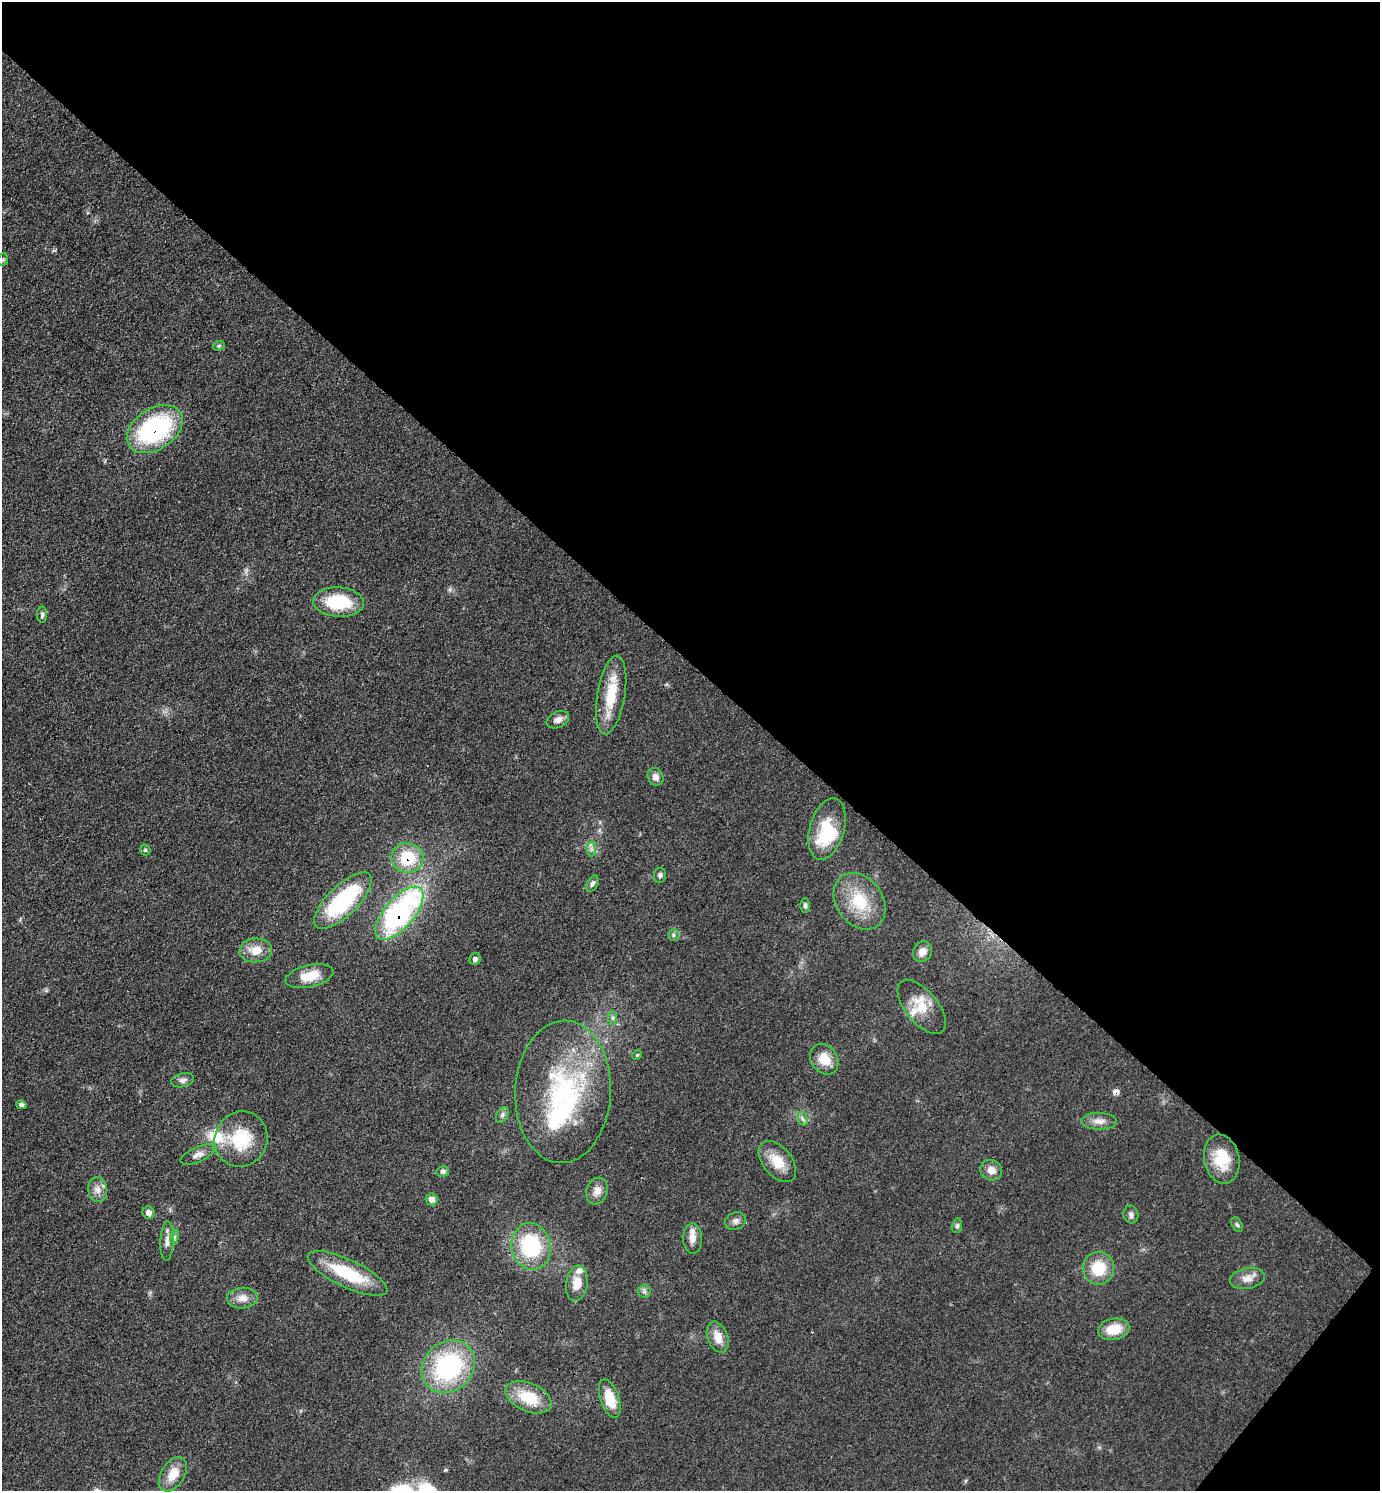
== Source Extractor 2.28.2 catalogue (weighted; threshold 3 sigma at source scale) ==
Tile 8 of 4 x 4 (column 4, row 2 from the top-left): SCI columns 4432-5809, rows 2982-4470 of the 5965 x 5962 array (HDU 1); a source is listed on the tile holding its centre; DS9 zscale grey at full resolution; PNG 1382 x 1493 px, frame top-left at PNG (2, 2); each listed source drawn as its Kron ellipse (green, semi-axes under 4 px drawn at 4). Shown black and unused: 45% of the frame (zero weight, under 3 of 4 exposures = <1% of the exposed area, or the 3 px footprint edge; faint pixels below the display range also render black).
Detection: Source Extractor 2.28.2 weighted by HDU 2 'WHT'; one run over the whole footprint, this tile lists its part. Background 0.0772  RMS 0.0065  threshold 0.0295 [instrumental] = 3 sigma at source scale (4.5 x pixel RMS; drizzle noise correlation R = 1.50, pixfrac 1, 0.05/0.05 arcsec/px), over >= 5 px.
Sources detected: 71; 1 inside a brighter object's white glare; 1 cosmic-ray / hot-pixel residue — neither listed nor drawn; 6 inside a brighter listed object's ellipse — not listed separately; the other 63 listed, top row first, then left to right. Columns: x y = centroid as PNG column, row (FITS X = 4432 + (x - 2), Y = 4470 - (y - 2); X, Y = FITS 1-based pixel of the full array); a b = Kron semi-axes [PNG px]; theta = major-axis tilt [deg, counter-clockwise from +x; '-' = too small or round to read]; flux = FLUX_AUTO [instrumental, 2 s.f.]
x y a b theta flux
3 260 6 5 - 1
219 346 6 4 23 1.1
155 429 31 20 33 91
339 602 25 15 -3 34
42 615 8 5 89 1.5
611 695 40 14 81 23
558 720 12 8 24 3.9
656 777 9 7 -63 3.8
827 829 32 17 74 33
591 849 7 4 -90 1.9
145 850 6 5 - 0.99
407 858 16 15 - 26
660 875 7 6 - 1.7
592 884 9 5 63 1.9
343 901 37 15 45 65
859 901 30 23 -54 27
805 905 7 5 -90 1.4
399 913 33 15 49 140
673 935 6 5 - 1.4
256 950 16 12 4 10
922 952 11 9 62 4.9
475 959 6 5 - 2.3
309 976 24 11 13 14
922 1007 32 16 -50 17
613 1018 7 4 -89 1.4
637 1055 5 3 - 0.64
824 1059 16 13 -56 11
183 1080 12 6 14 2.8
563 1092 71 48 87 110
21 1105 5 4 - 1.6
502 1115 8 5 61 1.7
803 1119 7 4 -70 1.6
1099 1121 18 8 -1 5.3
241 1139 28 26 67 30
198 1155 18 7 24 4
1222 1159 25 17 -78 20
777 1161 24 14 -51 13
991 1170 11 10 - 5.6
443 1171 6 5 - 2.1
98 1190 12 9 -80 4.9
597 1191 14 10 71 5.7
432 1199 6 6 - 4.2
149 1213 6 6 - 3
1131 1215 9 7 -78 2.3
735 1221 11 8 21 2.8
1237 1225 8 5 -62 1.2
957 1226 7 5 80 1.3
174 1237 7 4 71 1.2
693 1238 15 9 -88 5.9
167 1241 19 6 87 4.3
531 1246 23 19 -78 54
1098 1268 16 15 - 21
347 1273 43 13 -25 35
1247 1278 17 10 11 6.1
577 1283 18 10 81 8.6
644 1291 6 6 - 1.8
242 1298 15 10 2 6
1114 1329 16 10 12 14
718 1337 16 10 -69 8.3
448 1367 28 24 43 85
528 1397 24 14 -23 22
610 1399 20 9 -72 16
173 1474 19 11 58 11
Overlapping masked pixels (flux is a lower limit): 3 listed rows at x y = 155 429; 407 858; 399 913